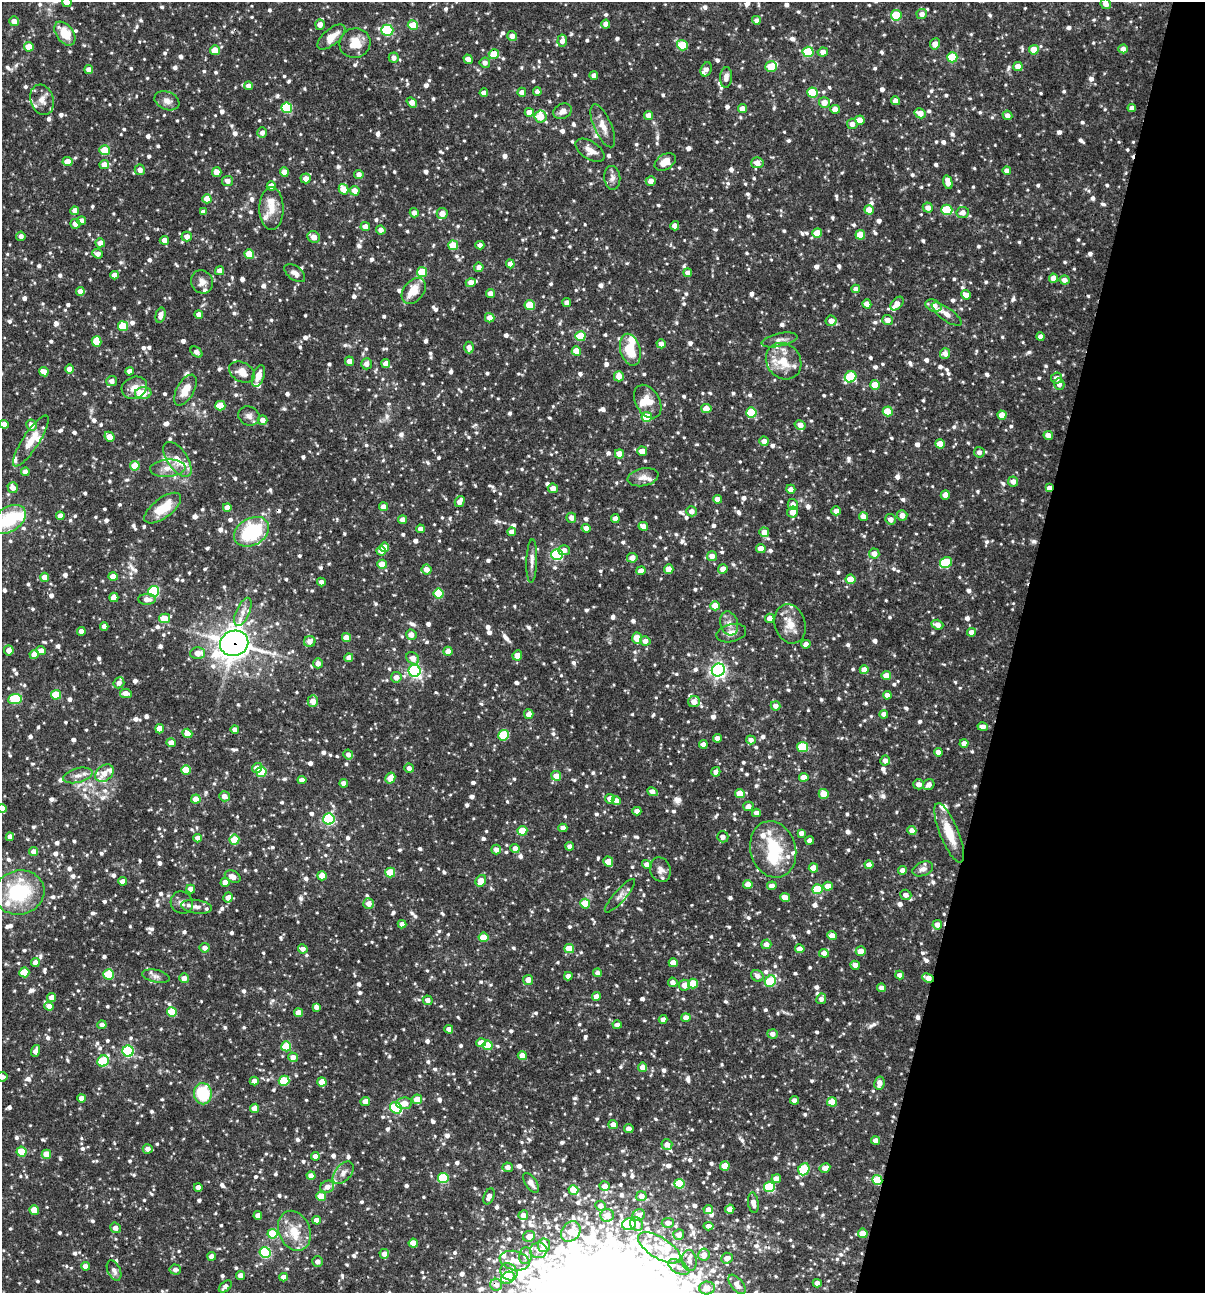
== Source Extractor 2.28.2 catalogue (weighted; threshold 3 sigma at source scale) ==
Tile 8 of 4 x 4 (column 4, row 2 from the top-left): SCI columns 3860-5062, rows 2585-3875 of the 5187 x 5168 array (HDU 1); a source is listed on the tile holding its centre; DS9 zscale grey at full resolution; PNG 1207 x 1295 px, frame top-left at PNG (2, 2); each listed source drawn as its Kron ellipse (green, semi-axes under 4 px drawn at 4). Shown black and unused: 16% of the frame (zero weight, under 3 of 4 exposures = <1% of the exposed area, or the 3 px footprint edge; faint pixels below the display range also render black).
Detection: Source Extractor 2.28.2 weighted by HDU 2 'WHT'; one run over the whole footprint, this tile lists its part. Background 0.0862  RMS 0.0039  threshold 0.0174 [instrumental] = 3 sigma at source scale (4.5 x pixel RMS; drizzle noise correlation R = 1.50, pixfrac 1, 0.05/0.05 arcsec/px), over >= 5 px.
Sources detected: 1407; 1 inside a brighter object's white glare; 2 cosmic-ray / hot-pixel residue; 1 long thin detection or spike segment (spike, bleed or trail) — neither listed nor drawn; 59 inside a brighter listed object's ellipse — not listed separately; of the other 1344, all 500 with FLUX_AUTO >= 1.88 (the completeness limit of this list) listed and drawn (844 fainter detections not listed), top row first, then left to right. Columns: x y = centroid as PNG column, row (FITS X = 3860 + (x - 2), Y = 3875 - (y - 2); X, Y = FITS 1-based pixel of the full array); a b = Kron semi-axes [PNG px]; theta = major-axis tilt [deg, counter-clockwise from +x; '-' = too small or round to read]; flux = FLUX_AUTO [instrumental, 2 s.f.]
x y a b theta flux
67 2 5 5 - 3
1106 4 5 5 - 2.8
922 14 5 5 - 2.4
896 15 5 5 - 16
756 20 4 4 - 1.9
14 21 5 4 - 3.1
606 24 4 4 - 2.8
320 25 5 5 - 3
413 25 5 4 - 8.6
387 30 6 5 - 34
65 34 13 8 -54 9.4
512 36 5 4 - 2.6
331 37 17 8 40 5.7
562 41 6 4 84 2.3
355 43 15 14 - 6.8
935 44 6 5 - 2.9
682 45 5 5 - 16
29 47 5 4 - 6.2
1123 49 5 4 - 2.5
215 50 5 5 - 8.4
1034 50 5 4 - 6.3
808 52 5 5 - 22
823 52 5 4 - 2.6
494 54 5 5 - 6.8
952 57 5 5 - 18
394 58 5 5 - 2
468 59 5 4 - 3
485 63 5 5 - 2
1018 66 4 4 - 4.1
771 67 6 5 - 11
706 69 7 5 65 2
89 70 4 4 - 3.1
594 75 4 4 - 2.3
726 77 10 6 86 2.2
249 86 4 4 - 2.6
522 92 4 4 - 2.3
537 92 4 4 - 2.2
484 93 4 4 - 2.5
812 93 5 5 - 15
42 100 15 11 -73 4.1
167 101 13 9 -22 2.6
895 101 4 4 - 2.6
412 102 6 4 -38 3.3
824 102 5 5 - 3.5
287 108 5 5 - 27
1132 108 4 4 - 2.3
742 109 4 4 - 3.1
835 109 4 4 - 4
563 111 9 7 26 2.5
529 112 4 4 - 4.5
920 113 5 4 - 4.4
648 115 4 4 - 3.5
1007 115 5 4 - 2.4
540 116 6 6 - 7.8
860 120 5 4 - 4.5
852 124 5 5 - 2.3
603 126 23 8 -66 4.4
262 133 5 5 - 2
105 150 5 5 - 7.9
590 150 16 9 -33 3.5
67 162 5 4 - 5.1
665 162 11 7 32 4.2
757 163 6 5 - 3.3
104 165 5 4 - 3.9
140 170 5 5 - 2.6
1007 171 4 4 - 2.7
217 172 5 4 - 3.3
284 172 4 4 - 4
359 174 4 4 - 2.4
306 178 5 5 - 3.1
612 178 12 8 -83 2.1
228 181 5 5 - 2.6
651 181 5 4 - 2.5
948 182 7 4 -75 4.5
271 186 4 4 - 4.8
344 189 5 4 - 6.4
355 191 5 4 - 3.8
207 199 4 4 - 4.8
271 208 21 12 -89 5.8
928 208 5 5 - 2.4
869 210 4 4 - 5.4
947 210 6 5 - 16
75 211 4 4 - 3.6
203 212 4 4 - 2.2
414 213 4 4 - 2.5
442 213 5 5 - 4.3
963 213 6 5 - 2.6
81 221 4 4 - 2.8
75 224 5 5 - 2.9
675 226 4 4 - 3.2
365 227 5 4 - 3.5
381 230 4 4 - 2.6
817 233 5 5 - 7.4
860 235 5 4 - 9.1
21 236 4 4 - 2.2
187 237 5 5 - 3.1
314 237 6 5 - 3.7
164 240 4 4 - 2.9
100 243 5 4 - 3.7
453 245 5 5 - 11
480 245 4 4 - 1.9
98 254 5 4 - 2.2
249 254 5 4 - 8.8
510 264 4 4 - 2.4
479 267 4 4 - 2.6
220 271 4 4 - 2.9
422 272 5 5 - 15
295 273 12 6 -37 2.1
688 273 4 4 - 2.6
115 275 4 4 - 3.3
1053 278 4 4 - 3.2
1065 280 5 4 - 2.4
202 282 12 10 -66 2.8
471 283 5 4 - 3.8
856 289 4 4 - 1.9
80 291 4 4 - 2.5
414 291 14 10 51 7.3
491 294 4 4 - 3.2
966 295 5 4 - 3.4
567 303 4 4 - 2.6
867 304 4 4 - 4
897 304 8 5 47 3.5
530 305 5 5 - 13
934 306 8 5 -21 4
199 314 4 4 - 2.4
947 314 18 6 -36 2.7
160 315 7 5 76 2.8
490 318 4 4 - 3.4
888 320 5 5 - 2.7
831 321 5 5 - 2.9
123 326 5 5 - 12
580 336 5 5 - 16
1040 337 4 4 - 2.6
779 340 18 6 12 2.4
97 341 5 5 - 10
661 344 4 4 - 2.4
469 347 6 4 -88 2.7
630 350 16 10 -75 11
576 351 5 4 - 6.9
196 352 7 4 -41 2
945 354 5 5 - 2.6
349 361 5 4 - 3.1
784 361 19 16 -50 11
366 364 5 5 - 2.4
386 364 4 4 - 3.4
69 369 4 4 - 3.6
130 371 4 4 - 2.4
44 372 5 4 - 3.3
242 372 13 9 -27 4
258 376 11 5 70 3.9
619 376 5 5 - 3.8
850 377 6 5 - 23
1057 378 5 5 - 2.6
112 381 5 5 - 2.7
1059 384 6 5 - 2.3
875 385 5 5 - 8.3
134 388 13 10 24 3.9
185 390 17 8 60 5.7
143 393 8 6 4 6.8
648 402 18 12 -59 6.2
220 406 5 5 - 9.6
706 408 5 4 - 3.9
888 411 5 5 - 11
751 412 5 5 - 17
1002 415 4 4 - 4.6
249 416 11 9 -25 2.2
647 417 5 5 - 12
263 420 5 5 - 2.6
4 424 4 4 - 2.7
32 425 5 5 - 3.2
800 425 6 4 -31 2.9
1048 435 5 4 - 3.3
109 437 5 4 - 5.6
31 441 30 8 57 6.5
764 441 5 4 - 3
940 444 5 4 - 7.1
642 451 5 4 - 4.4
979 452 5 5 - 1.9
619 454 5 4 - 5.6
177 459 20 10 -55 5.1
135 466 5 5 - 7.9
168 468 18 8 4 4.1
25 472 4 4 - 2.5
643 477 15 9 11 3.2
1013 481 5 5 - 2.8
13 488 5 5 - 3.2
553 488 5 4 - 2.7
1049 488 4 4 - 2.5
791 489 4 4 - 2.7
945 495 5 4 - 3
717 499 4 4 - 3.2
460 502 6 4 59 2.9
793 504 5 5 - 2.9
227 507 4 4 - 4.2
383 507 4 4 - 2.9
163 508 22 9 37 10
692 511 5 5 - 2.7
836 511 4 4 - 2.8
793 512 6 5 - 3.5
902 515 5 5 - 3.1
60 516 4 4 - 2.9
864 517 4 4 - 3.3
571 518 5 5 - 2.3
9 519 18 12 35 19
615 519 4 4 - 2.6
890 519 5 5 - 2.5
402 520 4 4 - 2.6
643 526 5 4 - 2.6
586 528 4 4 - 2.4
420 529 4 4 - 2.3
252 532 19 13 30 31
512 532 4 4 - 2.7
764 532 5 4 - 3.7
384 547 5 4 - 5
761 549 5 4 - 4.8
564 550 6 5 - 3.1
381 551 5 4 - 2.9
874 553 5 5 - 3.1
557 555 6 5 - 46
712 556 5 5 - 3.7
632 558 5 5 - 2.8
532 561 21 5 88 2.5
946 563 6 5 - 17
382 564 4 4 - 5.7
427 569 5 5 - 3.5
669 569 4 4 - 5.2
723 569 5 4 - 2.8
641 571 5 4 - 2.7
113 576 4 4 - 4.3
44 577 4 4 - 4
850 579 5 5 - 5.4
321 582 4 4 - 1.9
154 591 5 5 - 36
438 594 5 5 - 13
114 597 4 4 - 5.3
147 599 9 5 -1 2.9
715 606 4 4 - 5.8
243 612 15 6 66 2.8
164 618 5 4 - 8.3
770 618 4 4 - 2.5
729 623 12 8 -72 2.8
790 624 20 15 -73 6
937 625 6 4 -20 2.8
104 626 4 4 - 2.8
81 631 4 4 - 2.8
971 632 4 4 - 2.5
731 633 15 9 14 3
411 635 5 5 - 3.3
346 638 4 4 - 4.1
637 638 6 4 -85 8.5
645 641 5 4 - 2.7
310 642 5 5 - 2.9
234 643 14 12 21 510
806 644 4 4 - 2.1
9 650 5 4 - 3.3
41 651 4 4 - 3
448 651 4 4 - 3.3
198 653 7 5 2 4.4
34 654 4 4 - 3.2
517 655 5 4 - 4.2
349 658 4 4 - 2.8
413 658 7 5 -42 3.2
318 663 5 5 - 2.7
718 670 7 6 - 130
864 670 4 4 - 3.9
415 671 6 6 - 80
886 676 4 4 - 5.3
396 677 5 5 - 2.7
119 683 6 5 - 2
126 693 6 4 -7 3.6
56 695 5 5 - 13
887 695 4 4 - 2.5
15 699 7 5 7 23
313 701 6 5 - 3.9
694 702 6 5 - 3.3
775 706 5 4 - 2.6
529 714 5 4 - 3
884 714 4 4 - 2.3
983 727 5 4 - 2.5
160 729 4 4 - 6.2
235 730 4 4 - 2.2
187 733 5 4 - 4.5
503 735 5 5 - 19
717 738 4 4 - 2.8
751 740 5 4 - 1.9
171 743 4 4 - 3.7
964 743 4 4 - 2.8
703 744 4 4 - 2.5
803 747 5 5 - 20
938 752 4 4 - 2.7
348 754 5 4 - 2
885 761 5 4 - 2.2
257 768 5 5 - 3.1
409 768 5 4 - 2
186 770 5 4 - 10
261 772 5 5 - 19
716 772 4 4 - 2
104 773 10 7 39 3.8
78 775 15 7 14 2.6
556 776 5 4 - 5
804 777 4 4 - 4.6
390 778 6 4 60 5
302 780 4 4 - 2.6
344 783 4 4 - 2.4
919 784 5 5 - 2.4
929 785 6 5 - 2.1
652 792 5 4 - 2.9
740 794 5 4 - 8.4
824 794 5 4 - 6.8
224 796 5 5 - 2.5
196 799 4 4 - 4.8
610 799 5 4 - 3.1
616 801 5 4 - 2.8
748 806 5 4 - 2.7
2 808 4 4 - 3.5
637 811 4 4 - 3
756 813 4 4 - 2.7
329 819 5 5 - 47
563 828 4 4 - 2.7
912 830 5 4 - 2.9
522 831 5 4 - 11
801 833 4 4 - 2.1
949 833 32 9 -68 9.5
10 837 4 4 - 2.3
723 837 6 5 - 2
198 838 4 4 - 2.7
234 840 5 5 - 9.7
810 840 4 4 - 2.4
570 846 4 4 - 2.4
515 848 4 4 - 2.8
773 849 29 22 -74 19
496 850 5 5 - 2.6
34 852 4 4 - 2.9
608 861 5 5 - 6
647 865 5 4 - 2.8
869 865 4 4 - 3.3
813 868 5 4 - 5.1
660 869 12 10 -70 2.5
923 869 11 7 22 2
903 870 4 4 - 2.6
390 873 5 5 - 13
322 876 4 4 - 5.5
233 877 8 5 -26 3.3
123 881 4 4 - 2.6
481 881 6 5 - 5.4
225 882 4 4 - 3.3
748 884 4 4 - 4.4
772 886 4 4 - 2.6
828 886 4 4 - 4.8
191 889 4 4 - 2.6
817 889 5 5 - 15
19 892 25 22 14 31
906 895 5 5 - 2.7
620 896 21 6 48 2.3
228 897 5 5 - 2.7
785 898 5 4 - 4.7
182 902 11 10 - 2.2
369 904 5 5 - 3.1
585 904 5 5 - 11
196 907 16 6 -8 2.1
402 924 4 4 - 2.6
937 925 5 5 - 2.7
832 935 5 4 - 2.9
484 937 5 4 - 9.2
766 944 5 5 - 2.6
205 948 5 5 - 2.2
303 949 5 4 - 2.2
569 949 5 4 - 9.9
800 949 5 4 - 3.7
861 951 5 5 - 4.1
824 953 5 4 - 2.8
35 962 4 4 - 2.4
673 963 4 4 - 5
855 965 5 4 - 2.9
24 972 5 5 - 12
598 973 4 4 - 1.9
109 974 5 5 - 16
900 975 4 4 - 2.5
156 976 14 6 -12 1.9
568 976 4 4 - 2.5
757 976 6 5 - 2.2
184 978 5 5 - 2.4
928 978 6 4 -23 3.3
528 980 5 5 - 3.4
770 981 6 5 - 23
673 982 5 4 - 2.4
693 983 5 5 - 11
684 985 5 5 - 3.4
881 988 4 4 - 2.6
596 996 4 4 - 2.8
52 997 4 4 - 2.8
821 999 5 4 - 1.9
428 1000 5 4 - 2.5
49 1006 4 4 - 3.4
316 1007 4 4 - 1.9
172 1012 5 5 - 14
298 1013 4 4 - 4
686 1018 4 4 - 2.9
663 1019 4 4 - 2.2
102 1025 4 4 - 2
617 1025 4 4 - 2.3
449 1029 4 4 - 2.5
772 1034 5 4 - 2.4
481 1043 5 4 - 4.4
488 1045 5 5 - 11
286 1046 5 5 - 14
36 1051 6 4 72 3.2
128 1051 5 5 - 47
522 1056 4 4 - 4.3
293 1057 5 5 - 3.2
103 1061 6 5 - 22
642 1067 4 4 - 2.8
2 1077 5 5 - 2.2
254 1081 4 4 - 2.5
284 1081 5 5 - 15
322 1082 4 4 - 5.7
879 1083 6 5 - 3.2
203 1094 10 9 - 19
82 1098 4 4 - 3.3
417 1099 5 5 - 6.4
794 1100 4 4 - 2.4
365 1101 5 4 - 2.9
832 1102 5 4 - 7.9
404 1103 8 6 8 3.9
254 1108 4 4 - 3.8
396 1108 6 5 - 34
613 1125 4 4 - 2.8
629 1129 5 4 - 3.1
875 1140 4 4 - 2.7
667 1145 5 5 - 3.2
148 1149 5 4 - 2.4
22 1152 5 5 - 13
46 1154 5 4 - 6
315 1156 4 4 - 3
725 1166 5 4 - 7.6
508 1167 5 5 - 2.4
825 1168 5 4 - 3.2
804 1169 6 5 - 24
343 1173 13 8 48 2.5
311 1176 4 4 - 2.9
443 1178 5 5 - 24
776 1179 4 4 - 3.1
877 1180 5 5 - 14
531 1183 11 5 -56 2.7
679 1184 5 5 - 21
605 1186 5 5 - 2.7
198 1187 4 4 - 2.7
327 1187 7 6 - 3.1
769 1187 5 5 - 27
573 1190 5 4 - 7.5
321 1196 5 4 - 9.9
489 1196 8 5 68 2.7
641 1196 5 5 - 2.8
753 1203 10 5 -82 2.5
600 1206 5 5 - 2.6
730 1209 5 4 - 3.2
34 1210 5 4 - 9
708 1210 4 4 - 2.7
258 1215 4 4 - 2.8
523 1215 5 4 - 2.7
607 1215 7 6 - 3.9
639 1215 6 5 - 3.1
317 1220 4 4 - 3.1
668 1223 6 5 - 2.5
629 1224 7 6 - 22
636 1224 7 6 - 3.7
709 1226 5 4 - 2.2
115 1228 5 5 - 2.7
294 1231 21 15 -67 9.1
571 1232 11 9 50 5.6
863 1233 5 4 - 7.1
272 1234 5 5 - 20
679 1235 5 5 - 2.9
529 1236 6 5 - 3
413 1243 4 4 - 6.8
544 1245 7 6 - 4.2
659 1248 24 10 -32 8
539 1250 8 8 - 2.7
265 1253 5 5 - 37
384 1254 5 4 - 3
704 1255 6 5 - 3
212 1256 4 4 - 2.7
525 1256 8 6 81 2.3
727 1258 6 5 - 3
318 1261 5 5 - 2
515 1261 15 9 -13 5.4
689 1261 10 7 -80 1.9
85 1266 4 4 - 2.6
679 1267 12 6 -28 1.9
175 1269 6 5 - 1.9
114 1270 11 6 -65 2.1
509 1272 9 7 -46 3.4
240 1275 4 4 - 3.1
284 1277 4 4 - 2.6
508 1278 7 5 34 3.9
817 1283 4 4 - 2.6
737 1284 11 6 -50 2.6
496 1285 6 6 - 2.2
225 1286 7 4 41 2.2
707 1288 8 6 2 3.7
Overlapping masked pixels (flux is a lower limit): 5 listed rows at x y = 1049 488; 234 643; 928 978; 877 1180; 496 1285
Isophote crosses this tile's border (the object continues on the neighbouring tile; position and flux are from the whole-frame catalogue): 6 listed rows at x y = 67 2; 1106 4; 4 424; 9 519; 2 808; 2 1077